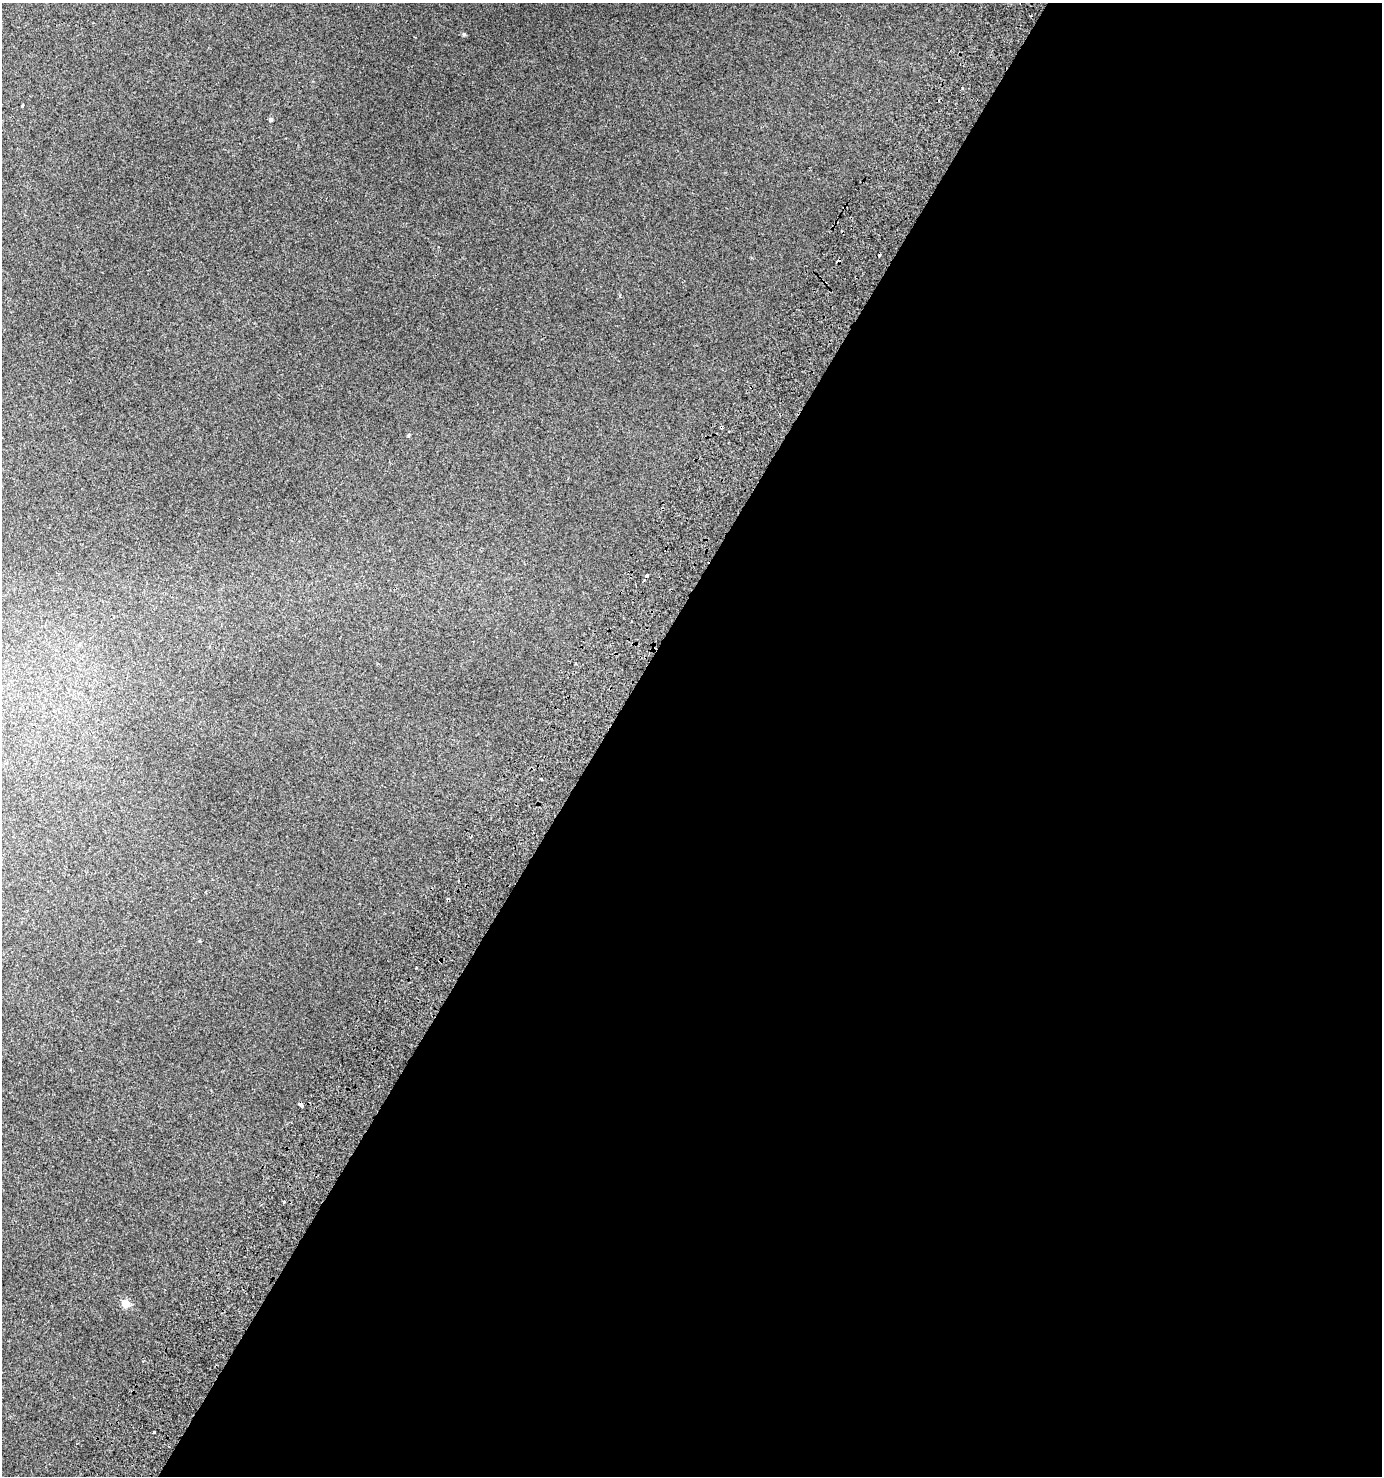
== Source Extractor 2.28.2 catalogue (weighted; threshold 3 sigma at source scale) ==
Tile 12 of 4 x 4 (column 4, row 3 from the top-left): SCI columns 4391-5770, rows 1526-2999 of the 6089 x 5992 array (HDU 1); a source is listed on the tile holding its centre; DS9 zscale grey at full resolution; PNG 1384 x 1478 px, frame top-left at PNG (2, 3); no overlay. Shown black and unused: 56% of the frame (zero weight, under 2 of 3 exposures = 4% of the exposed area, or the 3 px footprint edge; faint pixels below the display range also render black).
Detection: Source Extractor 2.28.2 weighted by HDU 2 'WHT'; one run over the whole footprint, this tile lists its part. Background 0.0159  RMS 0.0048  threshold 0.0216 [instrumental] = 3 sigma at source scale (4.5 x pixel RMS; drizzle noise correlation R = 1.50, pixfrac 1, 0.0396/0.0396 arcsec/px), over >= 5 px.
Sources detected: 16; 7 cosmic-ray / hot-pixel residue — not listed; the other 9 listed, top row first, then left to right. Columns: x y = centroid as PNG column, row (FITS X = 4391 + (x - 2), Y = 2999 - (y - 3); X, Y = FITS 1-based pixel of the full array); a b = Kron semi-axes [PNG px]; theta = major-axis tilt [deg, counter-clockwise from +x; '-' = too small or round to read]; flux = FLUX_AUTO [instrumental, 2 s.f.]
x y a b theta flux
464 34 4 4 - 0.68
22 106 5 3 - 0.4
271 119 5 4 - 0.79
620 295 4 3 - 0.41
721 427 4 3 - 1.5
300 1105 5 3 - 1.4
284 1202 3 2 - 0.45
126 1304 5 5 - 14
154 1432 3 3 - 1.9
Overlapping masked pixels (flux is a lower limit): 1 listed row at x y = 721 427